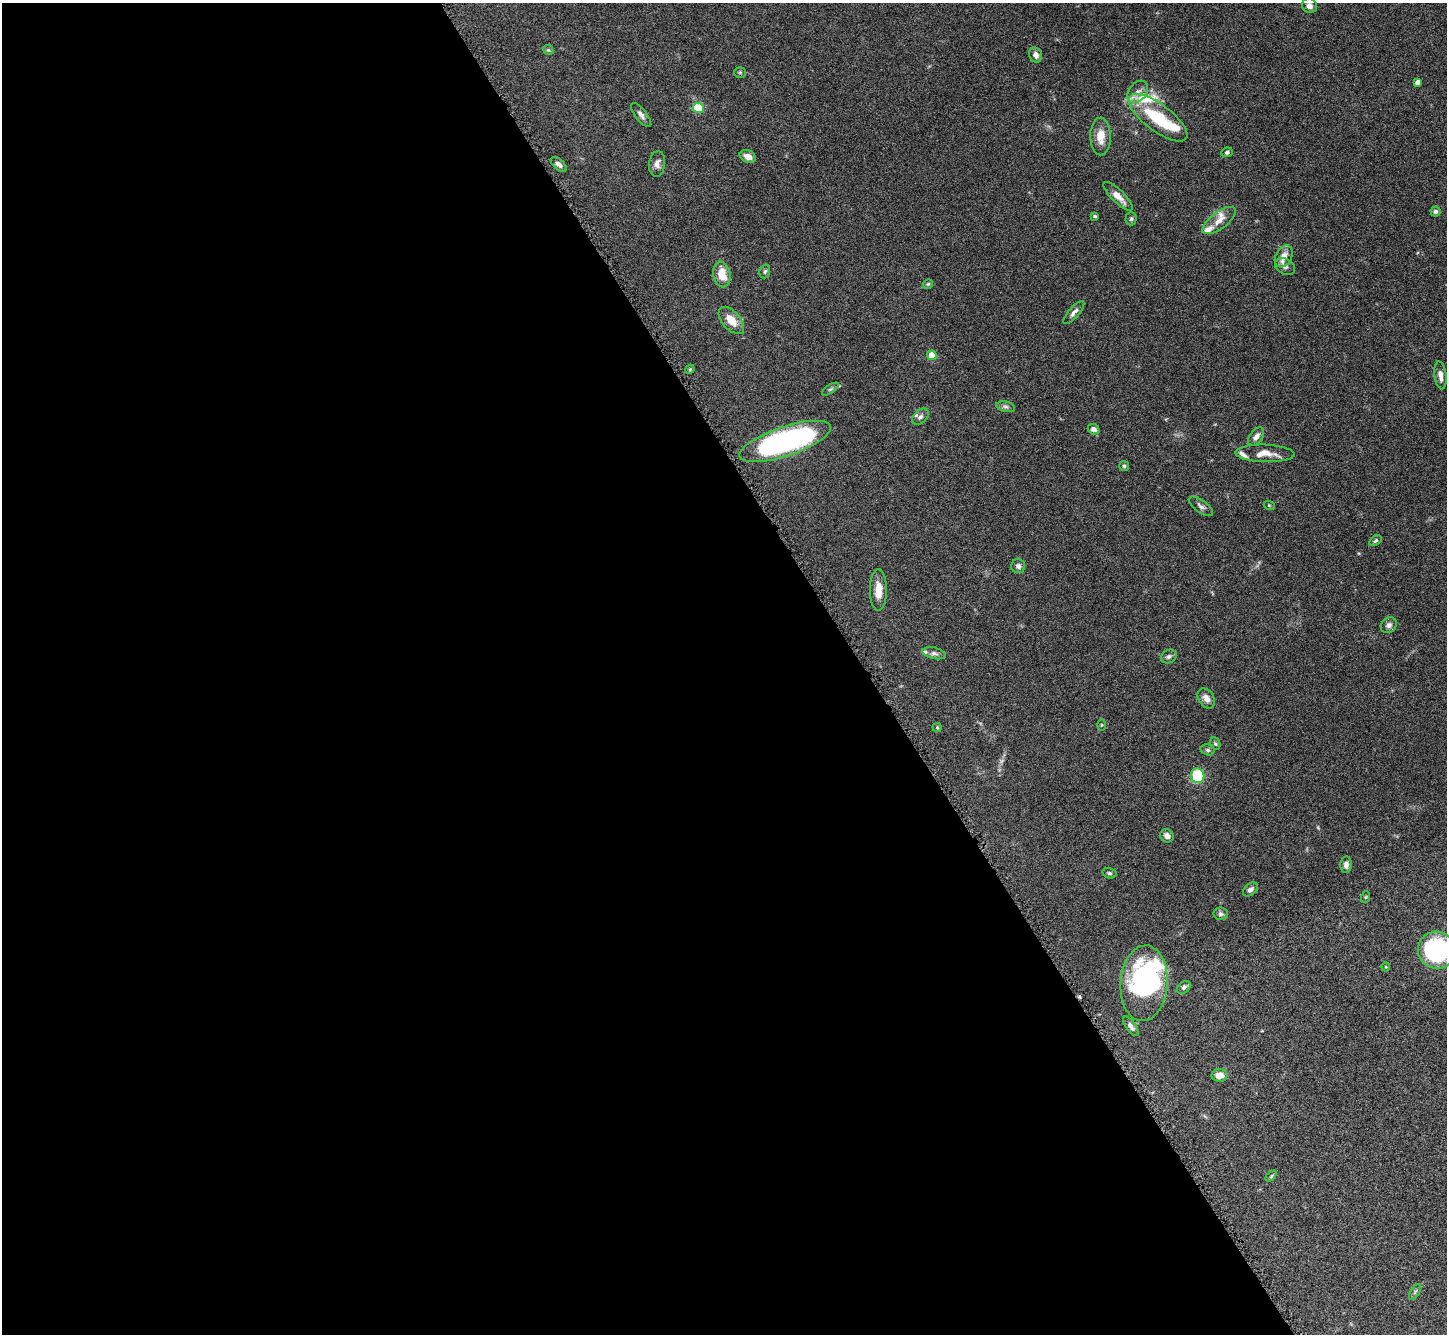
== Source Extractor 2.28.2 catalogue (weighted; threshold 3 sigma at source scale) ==
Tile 9 of 4 x 4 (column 1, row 3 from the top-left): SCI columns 15-1459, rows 1634-2965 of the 5805 x 5795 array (HDU 1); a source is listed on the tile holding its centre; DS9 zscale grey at full resolution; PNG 1449 x 1336 px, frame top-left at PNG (2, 3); each listed source drawn as its Kron ellipse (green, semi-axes under 4 px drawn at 4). Shown black and unused: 60% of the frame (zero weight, under 8 of 16 exposures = <1% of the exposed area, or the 3 px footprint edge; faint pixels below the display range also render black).
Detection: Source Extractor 2.28.2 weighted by HDU 2 'WHT'; one run over the whole footprint, this tile lists its part. Background 0.0645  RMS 0.003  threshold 0.0124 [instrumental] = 3 sigma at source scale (4.09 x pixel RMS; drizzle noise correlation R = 1.36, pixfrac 0.8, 0.05/0.05 arcsec/px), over >= 5 px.
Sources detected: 71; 2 inside a brighter object's white glare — neither listed nor drawn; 4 inside a brighter listed object's ellipse — not listed separately; the other 65 listed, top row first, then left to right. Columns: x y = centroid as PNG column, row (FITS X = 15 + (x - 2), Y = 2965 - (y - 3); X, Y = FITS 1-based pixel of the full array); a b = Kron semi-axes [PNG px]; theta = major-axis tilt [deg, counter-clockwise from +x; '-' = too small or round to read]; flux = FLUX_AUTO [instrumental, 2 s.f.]
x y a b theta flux
1309 6 8 7 - 1.1
548 50 5 5 - 0.39
1036 55 7 6 - 1.5
740 72 6 5 - 0.4
1418 82 4 4 - 1.2
1138 92 12 8 52 2
698 108 6 5 - 7.6
641 115 14 5 -52 1.1
1158 118 35 13 -37 16
1100 136 19 10 -89 3.7
1227 152 6 4 25 0.55
748 157 8 6 -24 1.8
559 164 10 5 -42 1
657 164 13 8 83 1.5
1118 196 19 6 -44 2.6
1435 211 5 5 - 0.71
1095 216 4 3 - 0.44
1131 219 6 5 - 0.5
1219 221 20 8 36 3
1284 256 12 8 60 2.5
1285 267 11 7 -30 1.2
765 271 7 5 73 0.5
722 274 13 8 -79 4.8
928 284 5 5 - 0.37
1074 312 14 5 49 1.1
731 320 16 9 -48 3.8
932 355 5 5 - 7.2
690 369 5 3 - 0.29
1440 375 14 6 -84 1.5
830 389 9 4 33 0.53
1006 407 9 5 -13 0.75
920 417 10 6 44 0.98
1094 429 6 5 - 1.2
1256 437 10 6 54 1.3
785 441 48 14 19 58
1265 453 29 9 -2 3.7
1124 466 5 5 - 0.4
1269 505 5 3 - 0.25
1201 506 14 6 -36 1
1375 541 7 4 32 0.45
1018 566 7 7 - 0.99
878 590 21 8 90 3.9
1389 625 8 7 - 1
934 653 12 5 -12 0.97
1169 657 8 6 30 0.84
1206 698 11 7 -56 1.8
1101 725 5 3 - 0.27
937 727 4 4 - 0.28
1215 744 6 5 - 0.42
1208 750 7 5 -17 0.54
1198 776 7 7 - 11
1167 836 7 6 - 1.4
1346 865 8 6 85 0.98
1109 873 7 5 -15 0.48
1250 889 8 5 40 1.1
1366 897 6 4 71 0.32
1221 914 7 6 - 0.76
1437 950 19 18 - 36
1386 967 4 4 - 0.31
1144 983 38 23 86 39
1184 987 7 5 42 0.75
1131 1026 11 5 -53 1
1220 1075 8 6 2 2.7
1271 1176 6 4 45 0.33
1415 1292 9 3 58 0.51
Isophote crosses this tile's border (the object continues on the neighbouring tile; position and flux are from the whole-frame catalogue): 1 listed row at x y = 1437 950